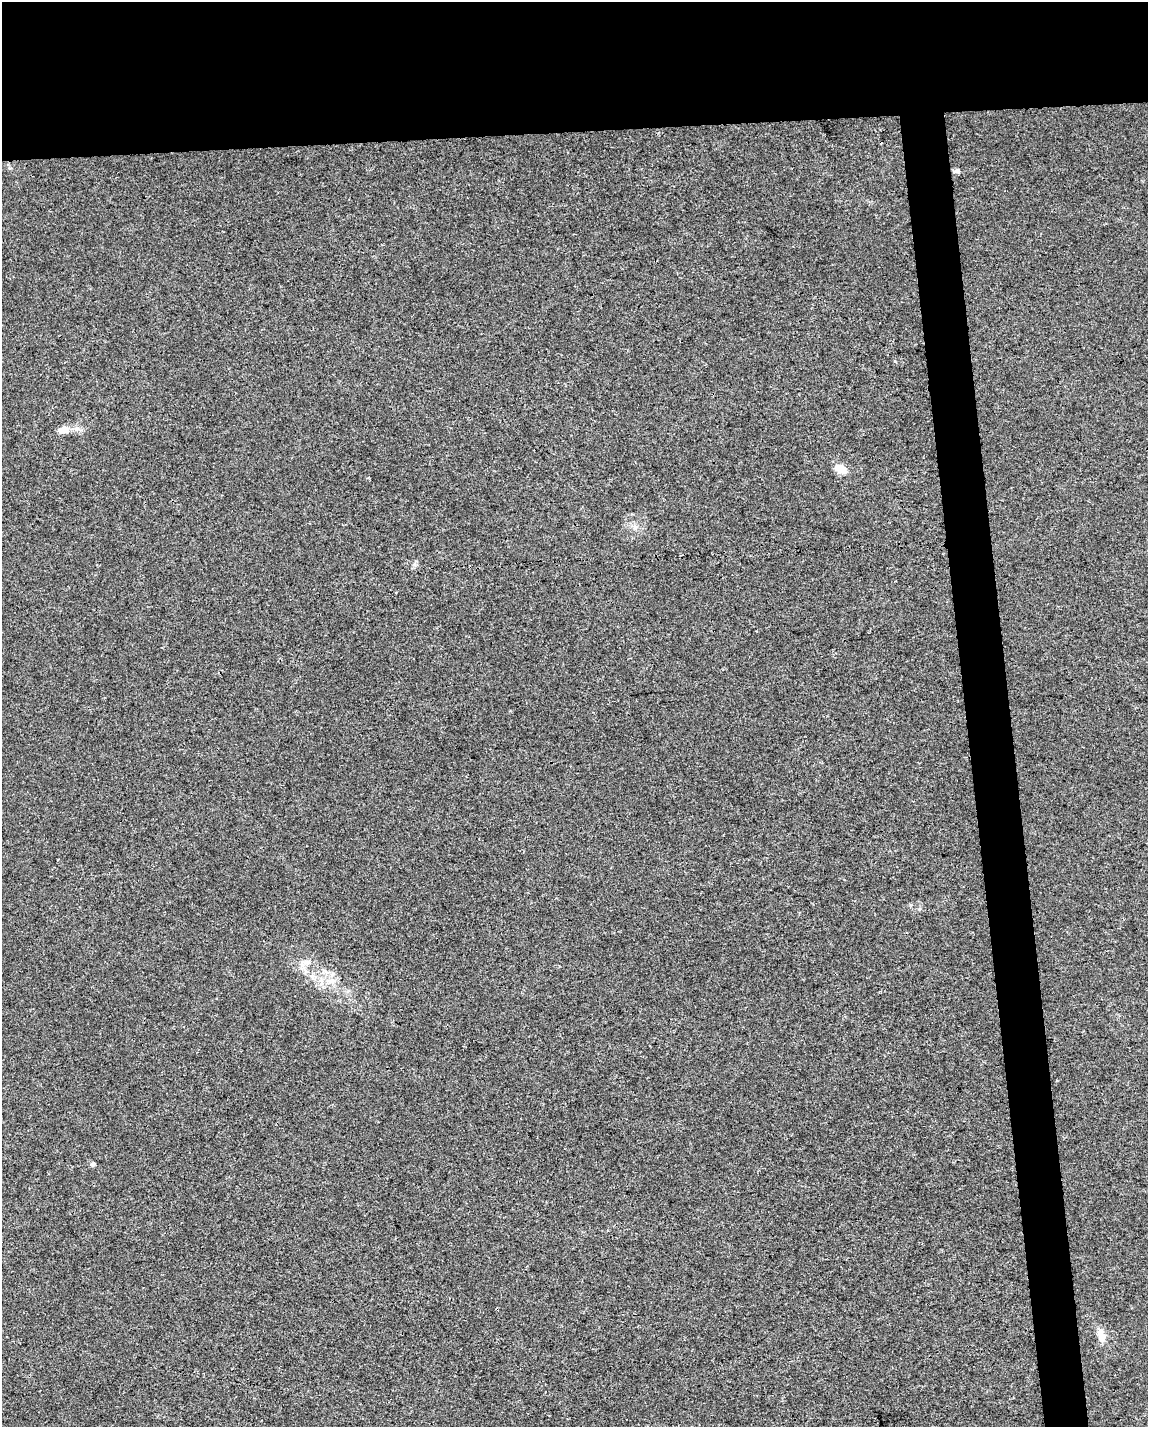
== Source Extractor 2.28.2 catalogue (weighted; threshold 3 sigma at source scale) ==
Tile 2 of 4 x 3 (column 2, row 1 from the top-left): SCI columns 1147-2292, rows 2904-4328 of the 4584 x 4338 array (HDU 1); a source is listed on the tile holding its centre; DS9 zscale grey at full resolution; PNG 1150 x 1429 px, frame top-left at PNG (2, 2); no overlay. Shown black and unused: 13% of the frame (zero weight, under 3 of 4 exposures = <1% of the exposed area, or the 3 px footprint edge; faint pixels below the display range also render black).
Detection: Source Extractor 2.28.2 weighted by HDU 2 'WHT'; one run over the whole footprint, this tile lists its part. Background 0.00662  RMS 0.0031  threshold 0.0141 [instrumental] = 3 sigma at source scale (4.5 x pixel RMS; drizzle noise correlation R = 1.50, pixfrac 1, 0.0396/0.0396 arcsec/px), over >= 5 px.
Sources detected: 9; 1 cosmic-ray / hot-pixel residue — not listed; the other 8 listed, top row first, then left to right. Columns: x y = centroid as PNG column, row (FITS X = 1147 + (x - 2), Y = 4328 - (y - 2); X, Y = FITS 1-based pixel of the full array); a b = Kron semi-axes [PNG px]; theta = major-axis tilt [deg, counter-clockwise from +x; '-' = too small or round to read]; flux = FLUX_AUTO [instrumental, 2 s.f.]
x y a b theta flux
957 171 9 5 7 0.89
63 430 11 7 13 3.4
841 469 15 9 -33 3.7
307 962 8 7 - 1.4
312 976 8 5 -58 1
332 981 11 7 -6 2.1
93 1164 6 6 - 0.73
1101 1335 17 8 -72 3.3